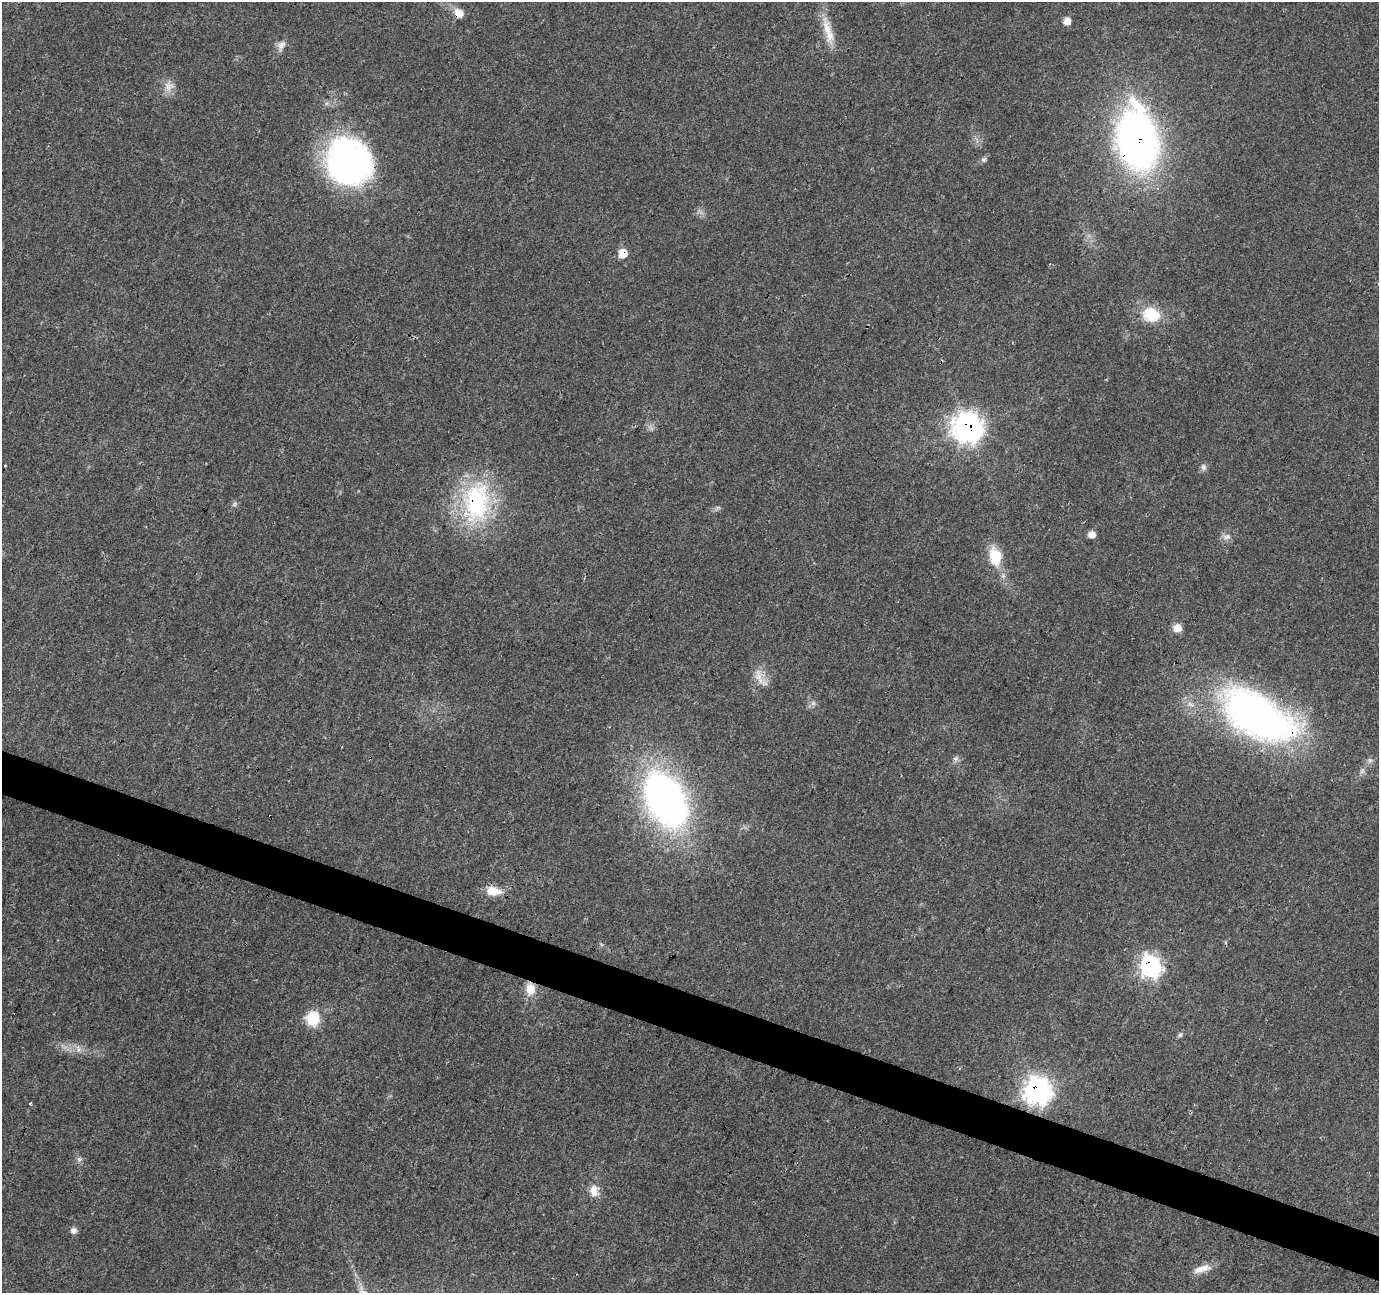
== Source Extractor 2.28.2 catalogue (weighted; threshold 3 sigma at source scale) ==
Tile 6 of 4 x 4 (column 2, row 2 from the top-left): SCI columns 1378-2754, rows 2792-4082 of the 5511 x 5649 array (HDU 1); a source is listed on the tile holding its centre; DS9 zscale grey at full resolution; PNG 1381 x 1295 px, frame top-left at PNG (2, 2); no overlay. Shown black and unused: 3% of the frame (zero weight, under 3 of 4 exposures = <1% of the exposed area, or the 3 px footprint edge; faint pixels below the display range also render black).
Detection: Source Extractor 2.28.2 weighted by HDU 2 'WHT'; one run over the whole footprint, this tile lists its part. Background 0.0285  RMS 0.0034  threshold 0.0154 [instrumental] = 3 sigma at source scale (4.5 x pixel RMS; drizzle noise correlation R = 1.50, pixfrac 1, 0.0396/0.0396 arcsec/px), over >= 5 px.
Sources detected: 41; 2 too faint to see at this stretch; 1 inside a brighter object's white glare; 1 cosmic-ray / hot-pixel residue — not listed; the other 37 listed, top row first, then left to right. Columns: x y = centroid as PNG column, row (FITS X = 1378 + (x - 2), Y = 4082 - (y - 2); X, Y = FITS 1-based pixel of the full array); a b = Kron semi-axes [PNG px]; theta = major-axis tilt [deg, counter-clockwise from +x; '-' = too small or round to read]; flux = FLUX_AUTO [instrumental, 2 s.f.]
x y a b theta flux
459 13 11 9 -49 4.1
1067 21 9 8 - 2.5
827 28 27 12 -77 6.9
281 45 14 9 55 2.2
169 86 14 12 28 3.2
1137 140 56 33 -80 180
984 159 8 7 - 0.93
348 161 48 45 34 97
623 253 8 8 - 5.2
1050 264 3 3 - 0.46
1151 315 25 20 -14 11
968 428 13 13 - 210
5 466 3 3 - 0.81
1203 467 9 7 -80 1.1
476 502 59 37 85 44
718 507 7 4 -1 0.63
1092 534 7 6 - 2.5
1227 537 12 7 8 1.7
995 557 23 14 -79 10
1177 628 10 9 - 3
759 676 22 10 -77 4.4
1258 716 93 46 -30 140
342 747 2 2 - 0.31
956 759 8 7 - 1.1
666 800 49 30 -59 180
493 891 19 10 -8 5.9
1150 966 10 10 - 100
530 989 15 11 -87 5.2
313 1019 14 13 - 11
1180 1035 6 6 - 0.68
78 1049 11 4 -76 1.2
1037 1091 11 11 - 200
29 1104 3 3 - 2.5
79 1159 8 6 0 1
594 1191 16 12 -88 3.8
73 1230 9 8 - 1.4
1202 1269 25 9 17 3.9
Overlapping masked pixels (flux is a lower limit): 9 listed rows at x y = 459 13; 1137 140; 623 253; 968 428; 476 502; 1258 716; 1150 966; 530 989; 1037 1091